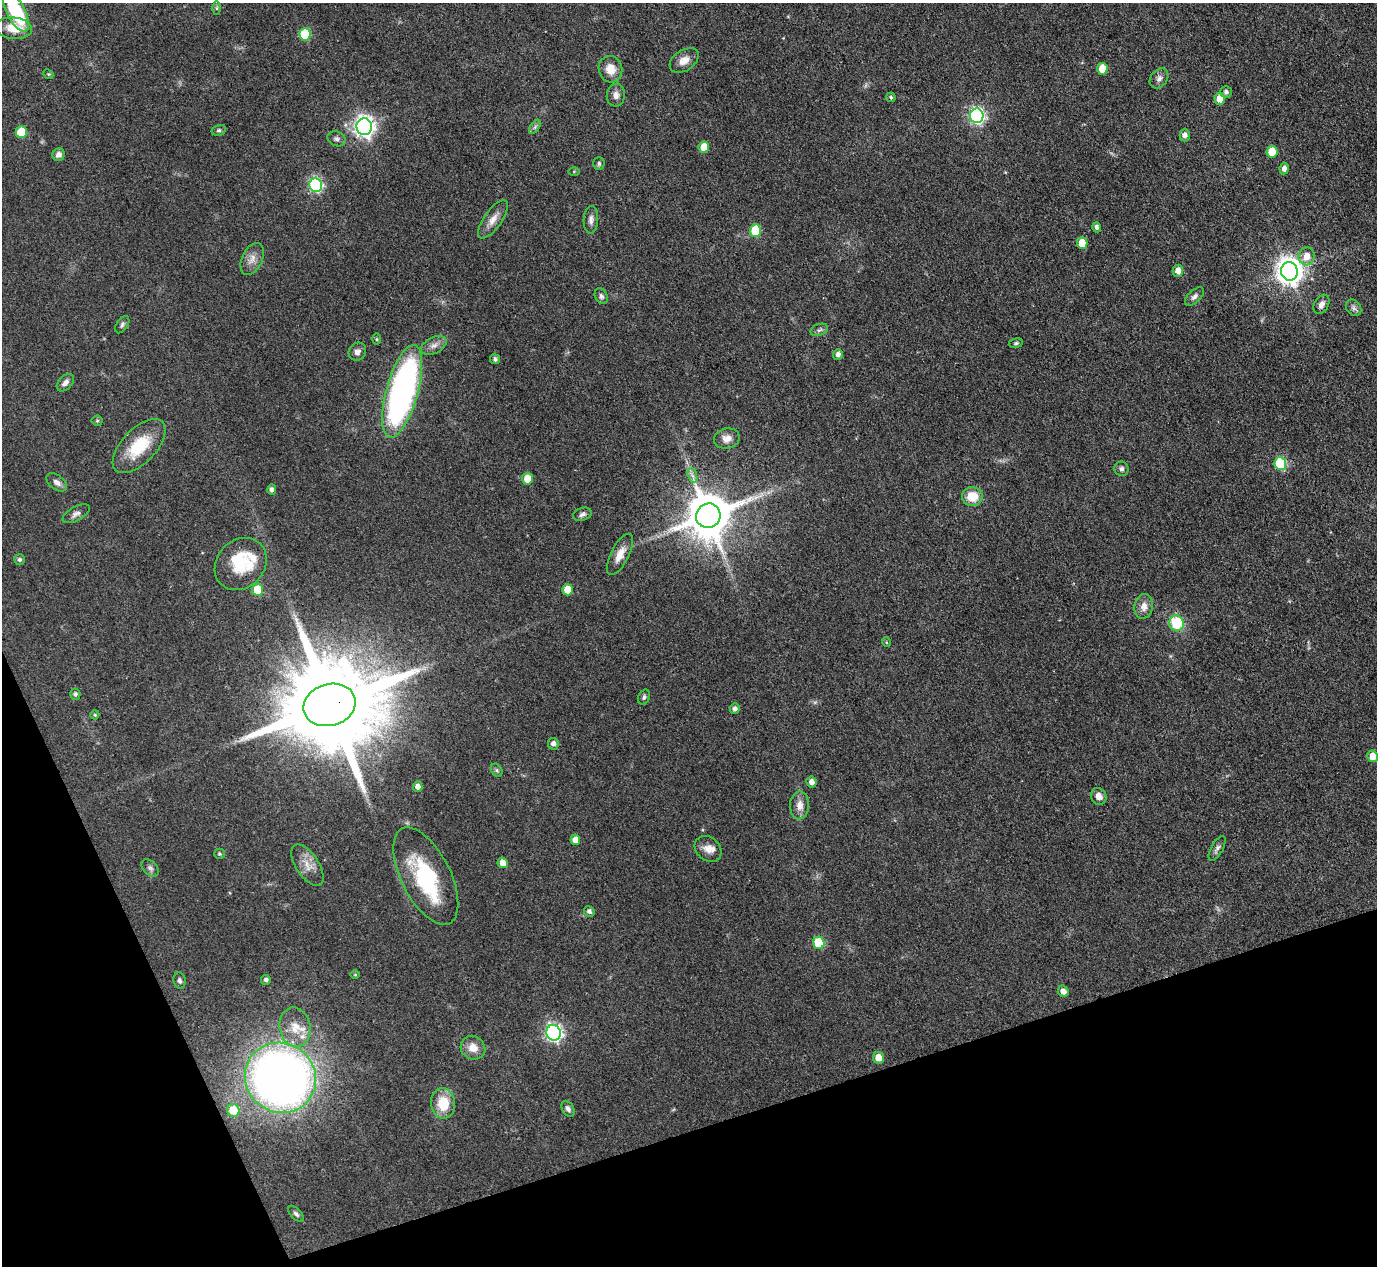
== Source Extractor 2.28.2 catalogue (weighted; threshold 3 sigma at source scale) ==
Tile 14 of 4 x 4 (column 2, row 4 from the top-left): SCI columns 1376-2750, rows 283-1546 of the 5500 x 5490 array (HDU 1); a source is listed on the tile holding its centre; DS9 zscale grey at full resolution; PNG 1379 x 1268 px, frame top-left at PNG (2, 3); each listed source drawn as its Kron ellipse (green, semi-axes under 4 px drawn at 4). Shown black and unused: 17% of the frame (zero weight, under 3 of 4 exposures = <1% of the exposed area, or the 3 px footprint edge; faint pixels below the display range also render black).
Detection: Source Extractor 2.28.2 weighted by HDU 2 'WHT'; one run over the whole footprint, this tile lists its part. Background 0.042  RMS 0.0051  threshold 0.0229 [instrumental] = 3 sigma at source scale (4.5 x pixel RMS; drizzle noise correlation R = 1.50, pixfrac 1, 0.05/0.05 arcsec/px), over >= 5 px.
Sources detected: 112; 1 too faint to see at this stretch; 1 inside a brighter object's white glare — neither listed nor drawn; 4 inside a brighter listed object's ellipse — not listed separately; the other 106 listed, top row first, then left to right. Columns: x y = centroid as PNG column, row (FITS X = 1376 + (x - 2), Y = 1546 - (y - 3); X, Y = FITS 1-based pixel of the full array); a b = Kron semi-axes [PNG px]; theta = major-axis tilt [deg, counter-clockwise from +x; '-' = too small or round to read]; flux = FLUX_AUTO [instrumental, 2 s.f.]
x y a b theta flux
217 8 6 4 -89 0.8
16 12 21 9 -62 37
14 28 18 10 -6 9.2
305 34 6 5 - 27
684 60 16 10 33 4.6
610 69 13 11 -73 6.7
1102 69 6 5 - 10
48 74 5 4 - 0.62
1159 78 11 8 51 2.2
1226 92 5 5 - 1.5
616 95 11 9 84 2.8
891 97 5 4 - 0.84
1220 99 6 5 - 5.8
977 116 7 6 - 120
364 127 8 7 - 280
535 127 8 4 53 1.1
219 130 7 5 14 0.97
21 132 6 5 - 19
1185 135 6 5 - 2.3
336 139 9 7 -22 1.7
704 147 6 5 - 8.8
1272 152 6 5 - 11
58 155 6 6 - 2.5
599 163 6 6 - 1.1
1284 168 6 4 82 2.3
574 172 5 4 - 0.56
316 185 7 6 - 77
493 219 22 9 55 5
591 220 14 7 88 2.4
1097 227 5 4 - 1.5
755 231 6 5 - 20
1082 243 6 5 - 13
1307 256 9 8 - 6
252 259 17 10 65 4.3
1178 271 6 5 - 3.8
1289 271 9 8 - 590
601 296 8 6 -63 1.4
1194 296 12 6 43 1.9
1321 304 10 7 59 2.6
1354 308 9 7 -53 1.7
122 325 9 5 56 1.2
819 330 9 5 19 1.3
376 339 5 3 - 0.6
1016 343 7 5 10 0.95
434 345 14 8 27 3.1
357 352 9 8 - 2.3
838 354 5 5 - 2
495 359 5 5 - 1.3
65 383 10 6 45 2.2
402 391 48 16 74 170
97 421 5 5 - 0.72
727 438 13 10 11 3.8
139 446 34 17 46 21
1280 464 6 6 - 40
1121 469 7 7 - 1.6
692 475 7 4 -71 1.5
527 479 6 5 - 8
57 482 12 7 -38 2.4
272 490 5 4 - 1.6
972 496 10 9 - 9.7
76 514 15 7 29 2.2
582 514 9 6 19 1.6
708 516 12 12 - 2400
620 554 23 9 63 6.2
19 560 5 5 - 1.2
241 564 28 23 46 19
258 590 6 5 - 17
568 590 6 5 - 11
1144 606 12 9 78 4.1
1176 623 8 7 - 20
886 642 5 3 - 0.51
75 694 5 5 - 1.2
644 697 8 5 63 1.2
329 705 26 21 16 14000
735 709 5 5 - 1.7
95 715 4 4 - 0.72
553 744 6 5 - 2
1372 756 6 5 - 6.5
497 770 7 5 -61 1
811 782 5 5 - 2.7
418 787 5 4 - 3.1
1099 796 8 7 - 3.4
800 805 14 9 89 4.2
575 840 5 5 - 4.4
1217 848 14 6 61 1.8
708 849 15 11 -40 4.1
219 854 5 5 - 0.84
503 863 5 5 - 4.5
307 865 23 11 -56 6.1
150 868 10 6 -45 1.7
426 876 53 24 -63 46
589 911 5 5 - 1.5
819 943 6 5 - 20
355 975 5 3 - 0.5
180 980 8 6 -81 1.4
266 980 5 5 - 1.4
1063 991 6 5 - 3.3
295 1027 20 15 -77 9.2
553 1033 8 7 - 160
473 1048 12 11 - 5.8
879 1058 6 5 - 6.2
280 1078 36 34 -38 400
443 1103 15 12 -85 14
568 1109 8 6 -62 1.7
233 1110 6 6 - 13
296 1214 10 5 -45 1.3
Overlapping masked pixels (flux is a lower limit): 1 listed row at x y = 329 705
Isophote crosses this tile's border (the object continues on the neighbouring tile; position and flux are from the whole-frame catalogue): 1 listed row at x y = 16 12